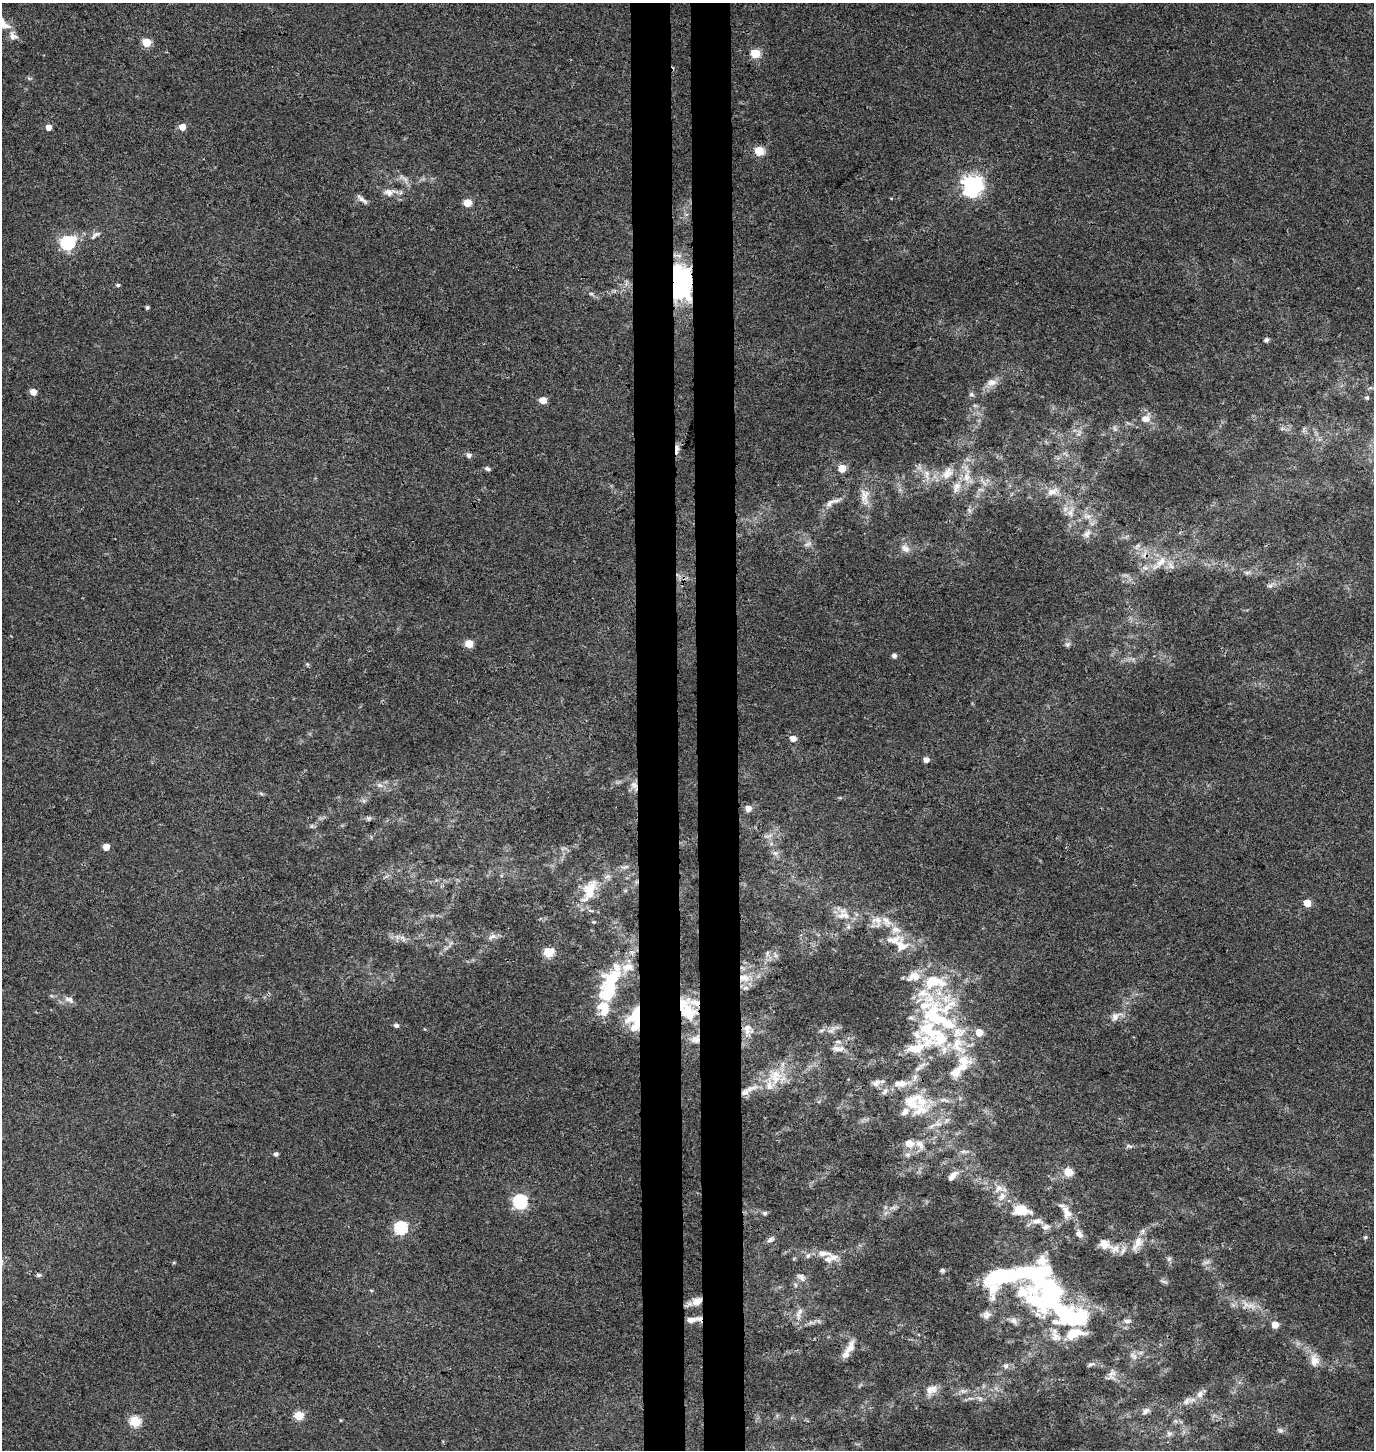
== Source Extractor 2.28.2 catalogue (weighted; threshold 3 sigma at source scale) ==
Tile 5 of 3 x 3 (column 2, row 2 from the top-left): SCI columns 1644-3015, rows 1460-2907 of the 4656 x 4358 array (HDU 1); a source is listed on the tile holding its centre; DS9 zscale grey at full resolution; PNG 1376 x 1452 px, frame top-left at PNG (2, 3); no overlay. Shown black and unused: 6% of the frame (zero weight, under 3 of 4 exposures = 5% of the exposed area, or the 3 px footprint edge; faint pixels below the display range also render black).
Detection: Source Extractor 2.28.2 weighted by HDU 2 'WHT'; one run over the whole footprint, this tile lists its part. Background 0.0326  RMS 0.0041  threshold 0.0183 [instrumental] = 3 sigma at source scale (4.5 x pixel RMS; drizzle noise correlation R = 1.50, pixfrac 1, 0.0396/0.0396 arcsec/px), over >= 5 px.
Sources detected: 193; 2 too faint to see at this stretch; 2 inside a brighter object's white glare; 1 cosmic-ray / hot-pixel residue — not listed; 50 inside a brighter listed object's ellipse — not listed separately; the other 138 listed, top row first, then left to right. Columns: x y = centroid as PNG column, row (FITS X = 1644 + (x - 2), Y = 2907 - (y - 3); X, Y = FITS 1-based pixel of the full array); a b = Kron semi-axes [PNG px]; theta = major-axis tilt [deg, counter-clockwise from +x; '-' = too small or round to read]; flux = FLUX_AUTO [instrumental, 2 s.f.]
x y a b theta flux
13 36 13 10 -41 2.6
146 42 5 5 - 16
755 53 5 5 - 21
49 127 4 4 - 3.5
182 127 5 5 - 4.6
759 151 5 5 - 20
405 179 13 5 -55 1.9
972 185 7 7 - 240
389 192 15 10 11 3.4
362 199 16 5 -38 1.8
467 203 5 5 - 9.5
95 235 16 5 33 1.7
67 243 7 6 - 67
676 282 9 7 -88 870
118 285 5 4 - 0.78
591 294 6 4 -1 0.6
147 307 4 4 - 0.72
1266 340 5 4 - 1.3
991 382 15 10 18 3.4
33 392 5 5 - 4.3
971 394 7 6 - 0.85
1367 398 5 4 - 0.66
543 400 5 5 - 6.2
1145 419 13 10 1 3.2
1114 428 8 3 -71 0.79
677 449 14 4 86 2.8
469 455 6 5 - 1.5
842 468 5 5 - 9.8
487 469 6 4 -21 1.1
947 473 20 12 50 5.6
927 474 15 8 -80 3.4
967 477 15 9 -83 4.4
956 487 17 9 68 3.8
1052 492 18 9 20 3.6
865 496 26 11 -86 5.9
832 502 25 6 25 2.7
1071 512 14 7 71 3.1
1087 516 12 4 -4 1.7
1087 534 13 8 47 2.5
808 544 13 4 20 1.2
1137 546 11 4 63 1.1
905 548 13 8 -35 2.5
1160 562 26 9 44 6.1
1171 565 14 6 -56 2.2
1247 573 9 4 19 0.88
1270 586 9 6 37 1.3
469 643 5 5 - 9.9
1067 644 8 6 52 1
894 655 5 4 - 1.5
793 738 5 5 - 3.6
926 760 5 4 - 2.6
379 785 7 5 -44 1.1
634 785 14 8 -59 3
748 808 6 6 - 2.6
769 836 10 4 13 1.2
106 847 5 5 - 5.6
775 853 7 6 - 1.2
625 867 15 3 7 1.2
589 890 38 17 67 12
1307 903 5 5 - 8
843 914 20 17 -16 6.6
877 921 18 13 -64 4.5
594 922 6 3 -70 0.41
492 936 12 6 28 1.7
403 938 12 5 -49 1.6
901 946 19 17 -27 7.7
548 952 5 5 - 26
767 953 8 5 83 1
775 955 7 4 -71 0.88
611 978 44 21 56 23
744 978 17 11 -8 6.9
926 995 124 27 -32 37
69 1000 13 7 -28 2.1
688 1012 25 18 -53 11
635 1014 27 12 50 13
1115 1016 17 10 36 3.3
396 1025 5 5 - 1.3
831 1030 13 5 36 1.9
930 1030 42 23 -35 26
747 1031 12 9 55 3.2
696 1039 15 11 36 4
838 1049 18 7 -2 2.8
963 1060 23 12 -12 6.8
955 1072 12 9 36 3.8
775 1076 25 19 83 11
876 1083 12 8 30 2.1
751 1088 24 7 23 5.7
911 1102 29 24 -22 14
909 1143 7 6 - 5.2
920 1144 14 8 -50 2.6
1129 1146 10 4 -17 0.93
276 1154 5 5 - 1.1
1068 1172 5 5 - 12
953 1176 13 6 49 3.1
1002 1196 13 9 59 3.7
520 1201 6 6 - 74
893 1208 7 4 18 1.1
1021 1210 23 13 -5 10
1066 1212 23 11 -69 5.2
765 1213 5 5 - 1
1037 1221 15 8 -3 3.2
401 1228 6 6 - 53
1079 1234 11 8 -52 2
1365 1237 5 4 - 0.66
770 1240 11 6 28 1.2
1137 1243 24 11 58 5.5
1114 1249 18 12 -15 5.2
823 1253 24 8 -3 4.6
1169 1259 7 5 45 0.94
174 1262 5 3 - 0.41
942 1270 5 4 - 1
39 1275 5 5 - 1.1
801 1277 13 7 -42 1.8
1164 1282 10 3 -15 0.8
371 1290 6 3 -19 0.44
1047 1294 63 50 -10 88
697 1301 15 11 28 4.6
1247 1305 18 10 -19 4.9
798 1315 14 6 -77 2.2
986 1315 12 10 61 2.2
691 1320 13 7 5 3.4
1127 1321 10 5 1 1.3
1275 1324 5 5 - 5.1
851 1346 20 9 67 3.6
1133 1356 11 7 -41 1.8
1314 1361 17 11 -84 4.3
1091 1364 10 5 18 1.1
1006 1366 8 7 - 1.3
1112 1374 13 11 69 2.4
931 1390 16 12 32 3.6
1200 1394 12 8 84 2.4
1187 1401 13 7 44 2.4
1146 1411 12 7 40 1.7
299 1415 5 5 - 16
340 1420 4 3 - 0.31
135 1421 5 5 - 29
1280 1430 8 6 -15 1.1
1169 1433 8 7 - 1.3
Overlapping masked pixels (flux is a lower limit): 11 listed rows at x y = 676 282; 677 449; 634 785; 744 978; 688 1012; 635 1014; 696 1039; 775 1076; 911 1102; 1047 1294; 697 1301